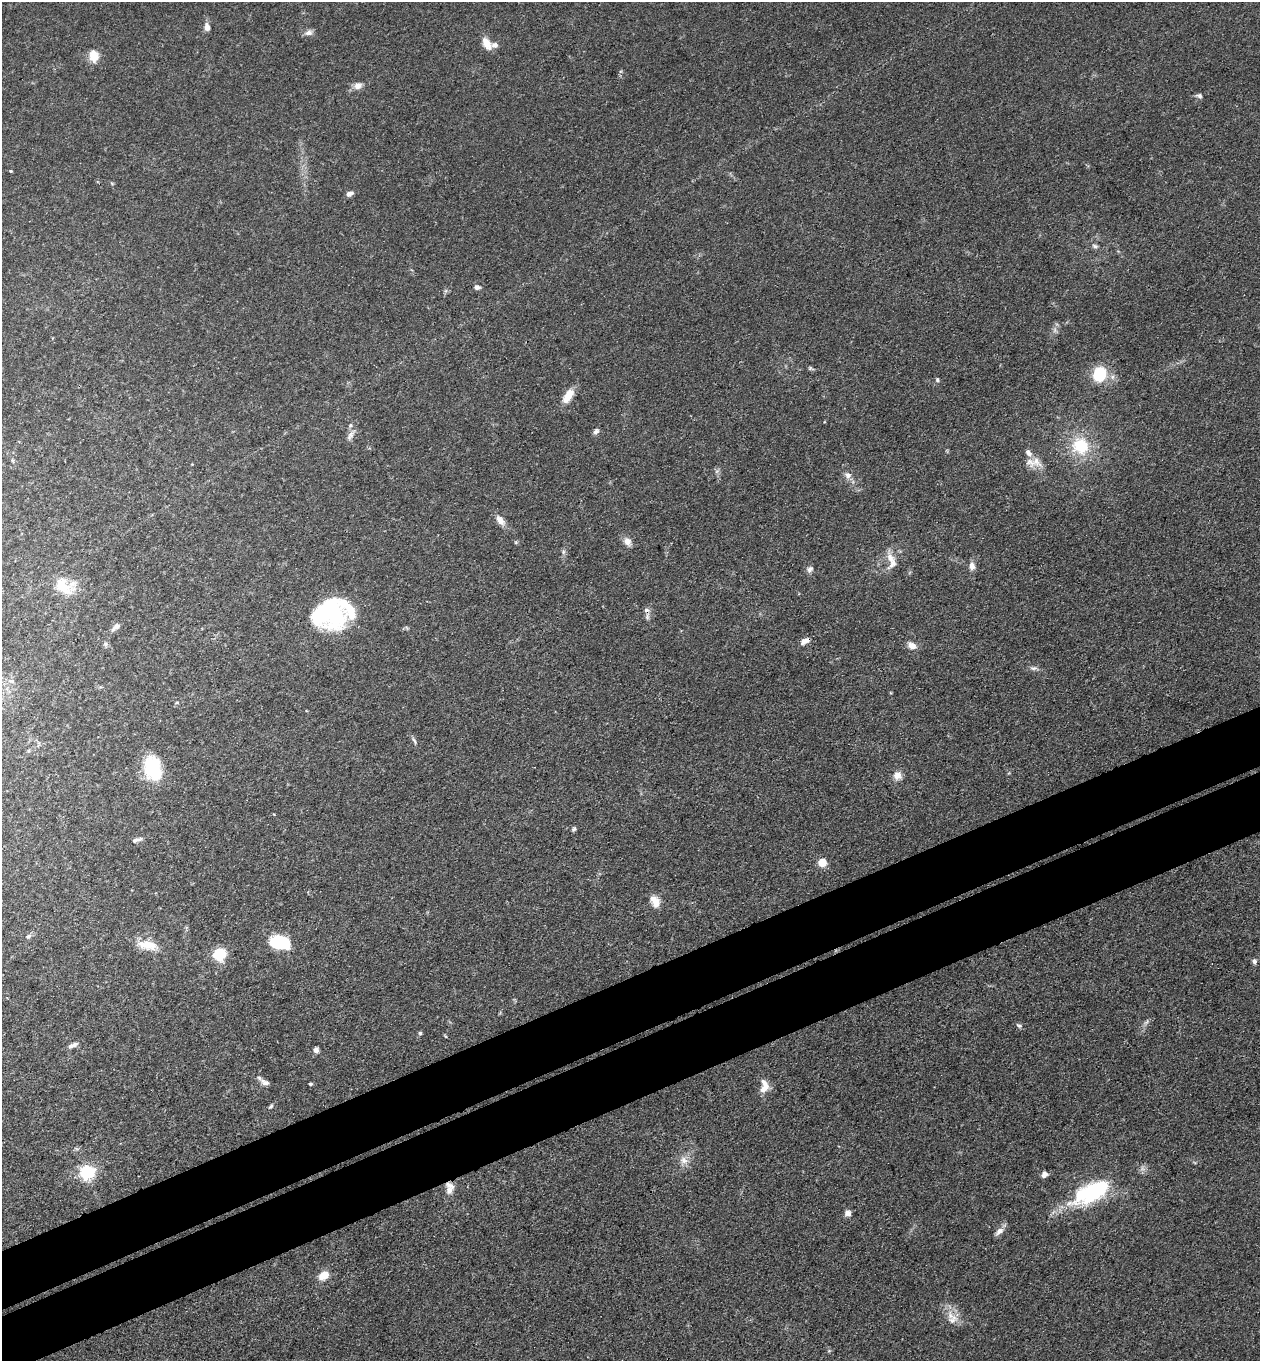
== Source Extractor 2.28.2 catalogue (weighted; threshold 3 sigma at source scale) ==
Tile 7 of 4 x 4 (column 3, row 2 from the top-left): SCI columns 2817-4074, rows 2776-4134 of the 5504 x 5548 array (HDU 1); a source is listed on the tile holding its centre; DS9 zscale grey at full resolution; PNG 1262 x 1363 px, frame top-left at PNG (2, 2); no overlay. Shown black and unused: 9% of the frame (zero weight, under 3 of 4 exposures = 5% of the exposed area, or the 3 px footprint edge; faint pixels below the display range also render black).
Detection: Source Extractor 2.28.2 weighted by HDU 2 'WHT'; one run over the whole footprint, this tile lists its part. Background 0.0936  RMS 0.0064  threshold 0.0286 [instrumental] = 3 sigma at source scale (4.5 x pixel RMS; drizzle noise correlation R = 1.50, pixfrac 1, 0.05/0.05 arcsec/px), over >= 5 px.
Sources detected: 78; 1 too faint to see at this stretch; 1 inside a brighter object's white glare — not listed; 9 inside a brighter listed object's ellipse — not listed separately; the other 67 listed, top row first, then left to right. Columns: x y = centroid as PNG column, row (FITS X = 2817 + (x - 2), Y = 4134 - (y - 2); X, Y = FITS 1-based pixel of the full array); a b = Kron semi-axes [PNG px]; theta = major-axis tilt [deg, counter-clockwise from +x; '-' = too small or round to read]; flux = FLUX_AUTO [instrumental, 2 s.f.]
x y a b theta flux
207 27 10 7 -84 3.8
309 33 11 7 17 3
487 43 16 10 -59 7.2
94 56 16 12 -84 7.9
358 86 11 9 19 4.1
1199 96 9 6 -10 1.7
11 171 4 3 - 0.65
350 193 8 5 26 2.8
1095 246 8 6 -28 1.8
477 287 7 6 - 2.1
810 368 8 5 -21 1.1
1099 374 11 9 71 38
937 380 6 5 - 1.2
568 396 20 9 58 9.2
596 431 8 6 42 1.8
351 435 17 6 57 3.4
1080 446 24 22 -55 29
13 461 6 4 -71 0.9
1036 461 23 9 -55 7.1
848 475 10 8 -66 3.4
500 520 15 8 -54 5.1
627 542 9 7 -51 5.3
563 552 7 4 89 1.4
890 558 16 11 -66 6.7
972 566 10 7 -84 3.8
810 569 9 6 45 2.3
63 586 30 16 -38 16
647 610 9 8 - 2.8
330 613 35 25 -65 61
116 627 13 6 43 3
803 641 10 8 74 2.8
105 644 8 5 -70 1.4
912 645 11 7 -26 4.9
1034 668 12 6 -5 2.2
11 681 10 5 -14 2.2
177 702 6 3 19 0.68
414 740 11 4 -63 1.5
152 768 24 16 -76 37
897 775 11 11 - 4.8
574 829 6 5 - 1.2
137 840 14 5 18 2.3
822 863 5 5 - 25
656 903 14 10 76 5.9
28 936 7 5 40 1.6
280 942 19 12 -10 34
148 945 26 11 -9 13
219 954 9 8 - 31
1254 961 6 6 - 1.8
1146 1022 10 4 52 1.8
1019 1025 9 5 -26 1.4
420 1033 5 5 - 1.1
445 1036 5 3 - 0.6
71 1046 8 6 46 1.9
316 1050 6 5 - 2.8
265 1082 13 7 -24 3
310 1084 3 3 - 1.2
764 1086 18 10 89 7.2
271 1106 7 4 58 1.2
684 1160 12 10 -34 5.3
87 1172 6 6 - 150
1044 1174 7 5 52 3.1
449 1190 14 11 73 5.7
1093 1192 32 14 27 92
848 1213 8 8 - 2.8
999 1231 13 7 40 3.7
324 1276 13 9 37 8.1
953 1319 16 12 36 7.3
Overlapping masked pixels (flux is a lower limit): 1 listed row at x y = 647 610